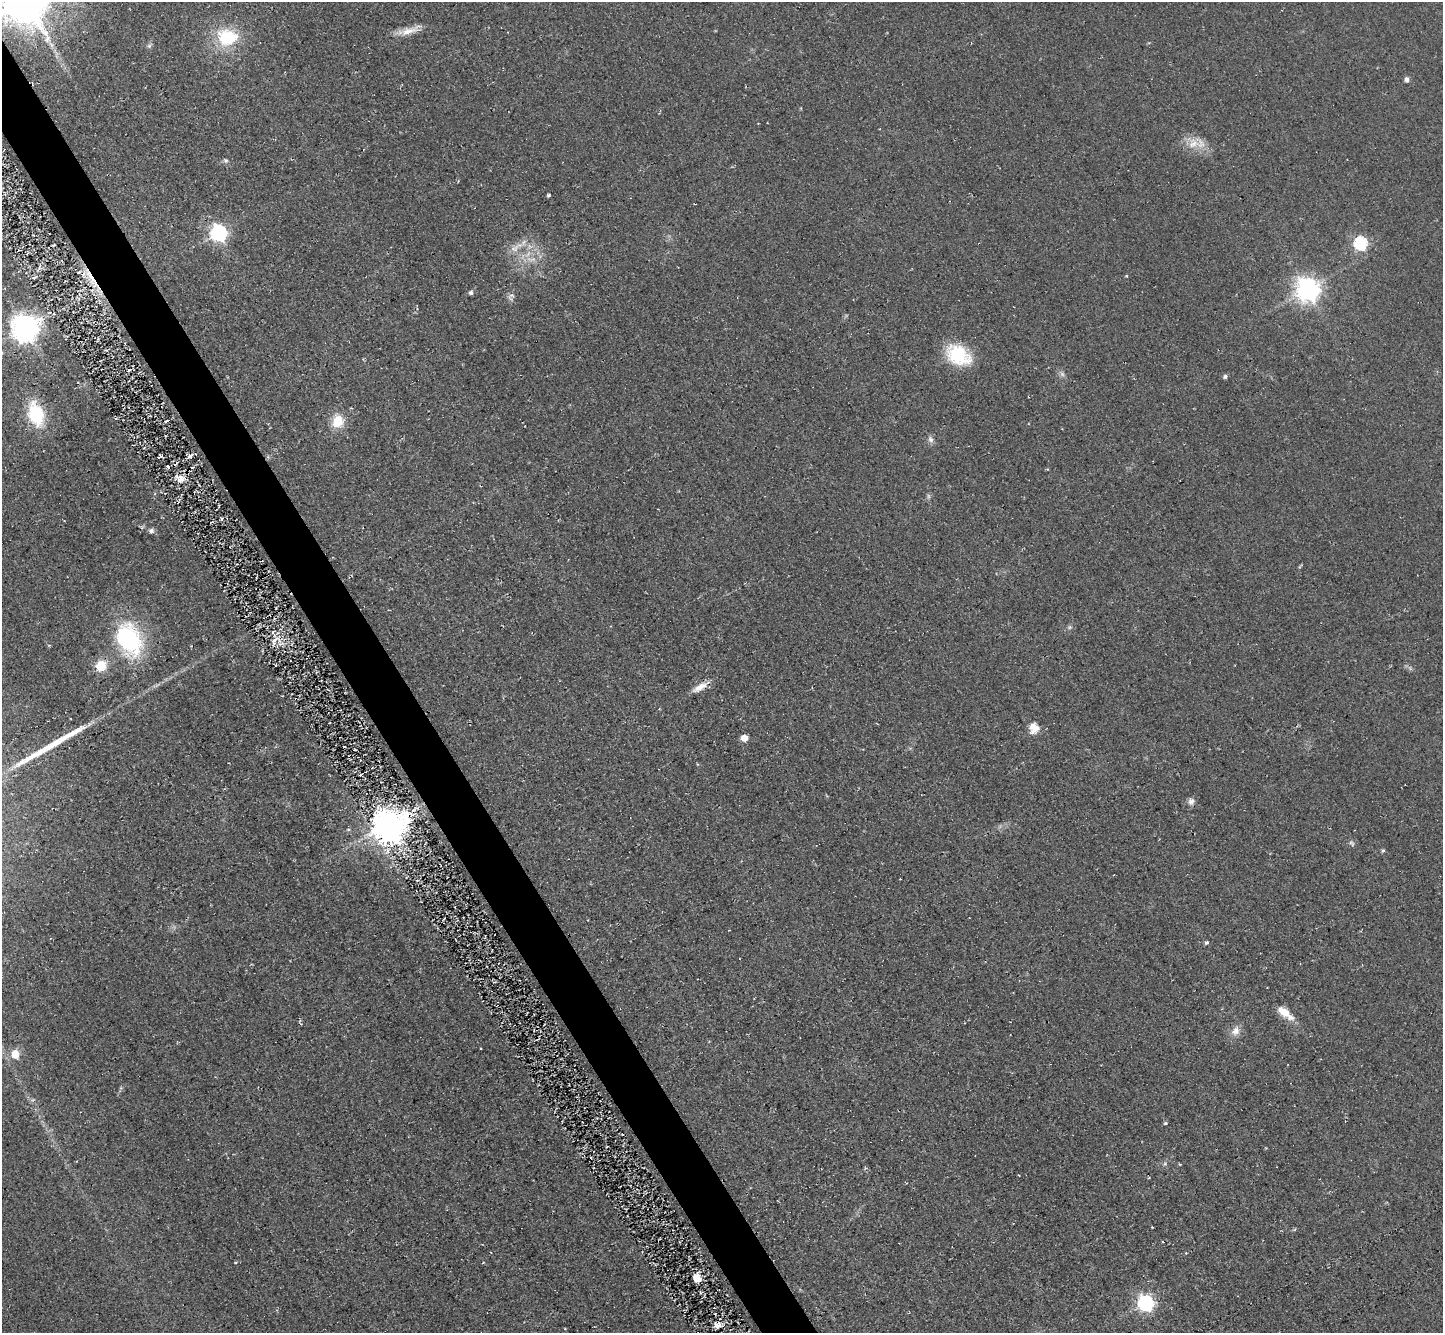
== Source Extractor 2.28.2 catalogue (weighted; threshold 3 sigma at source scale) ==
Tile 11 of 4 x 4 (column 3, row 3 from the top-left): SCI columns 2942-4382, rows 1649-2979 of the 5844 x 5824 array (HDU 1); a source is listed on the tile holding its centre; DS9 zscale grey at full resolution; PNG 1445 x 1335 px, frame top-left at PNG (2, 2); no overlay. Shown black and unused: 4% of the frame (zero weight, under 2 of 3 exposures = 3% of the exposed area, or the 3 px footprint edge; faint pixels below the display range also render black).
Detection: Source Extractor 2.28.2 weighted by HDU 2 'WHT'; one run over the whole footprint, this tile lists its part. Background 0.0372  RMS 0.013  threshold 0.0565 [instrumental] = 3 sigma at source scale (4.5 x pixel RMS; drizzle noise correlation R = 1.50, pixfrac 1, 0.05/0.05 arcsec/px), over >= 5 px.
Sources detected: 56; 2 too faint to see at this stretch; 1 inside a brighter object's white glare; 1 cosmic-ray / hot-pixel residue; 1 long thin detection or spike segment (spike, bleed or trail) — not listed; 1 inside a brighter listed object's ellipse — not listed separately; the other 50 listed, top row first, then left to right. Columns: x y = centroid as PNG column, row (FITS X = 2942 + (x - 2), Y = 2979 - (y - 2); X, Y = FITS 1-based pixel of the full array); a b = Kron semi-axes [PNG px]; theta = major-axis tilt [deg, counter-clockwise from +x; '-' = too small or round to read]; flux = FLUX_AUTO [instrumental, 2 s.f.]
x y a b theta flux
409 30 32 8 21 17
227 37 22 18 -5 68
149 46 6 6 - 2.6
1407 80 5 4 - 5.3
1201 144 13 11 65 12
226 161 6 6 - 2.7
549 195 3 3 - 2.1
219 233 7 7 - 400
1360 243 6 6 - 170
516 248 24 8 34 14
531 259 16 5 2 9.6
1126 276 4 4 - 1.2
90 277 36 8 -61 34
1308 290 8 8 - 1100
471 293 5 5 - 4
511 297 13 8 62 5.2
25 328 9 8 - 1800
2 353 5 4 - 1.5
958 355 22 15 -30 85
1062 374 7 6 - 3.5
1225 376 6 5 - 2.8
36 414 24 15 -73 72
167 421 6 2 21 1.8
338 421 14 12 87 27
930 439 10 7 -58 4.7
190 456 3 3 - 16
168 467 3 3 - 8.6
180 479 11 8 39 9.8
221 519 4 3 - 2.6
151 531 7 6 - 3.8
1070 627 6 5 - 2.2
128 639 36 24 -65 150
101 666 11 10 - 27
700 687 22 8 32 13
1034 728 14 13 - 13
744 738 5 5 - 21
1191 801 10 8 62 5.4
388 824 10 8 19 2300
348 830 5 3 - 1.4
1383 851 5 4 - 1.9
1206 942 5 4 - 2.7
1285 1013 20 8 -38 21
1236 1031 13 10 63 10
15 1054 5 5 - 38
1165 1123 4 4 - 1.7
1165 1164 7 5 69 2.7
1179 1164 5 3 - 0.96
697 1279 7 6 - 18
1146 1303 7 7 - 360
717 1325 8 7 - 7.1
Overlapping masked pixels (flux is a lower limit): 2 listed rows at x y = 90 277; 388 824
Isophote crosses this tile's border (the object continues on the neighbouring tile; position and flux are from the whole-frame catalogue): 2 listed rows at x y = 2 353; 15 1054